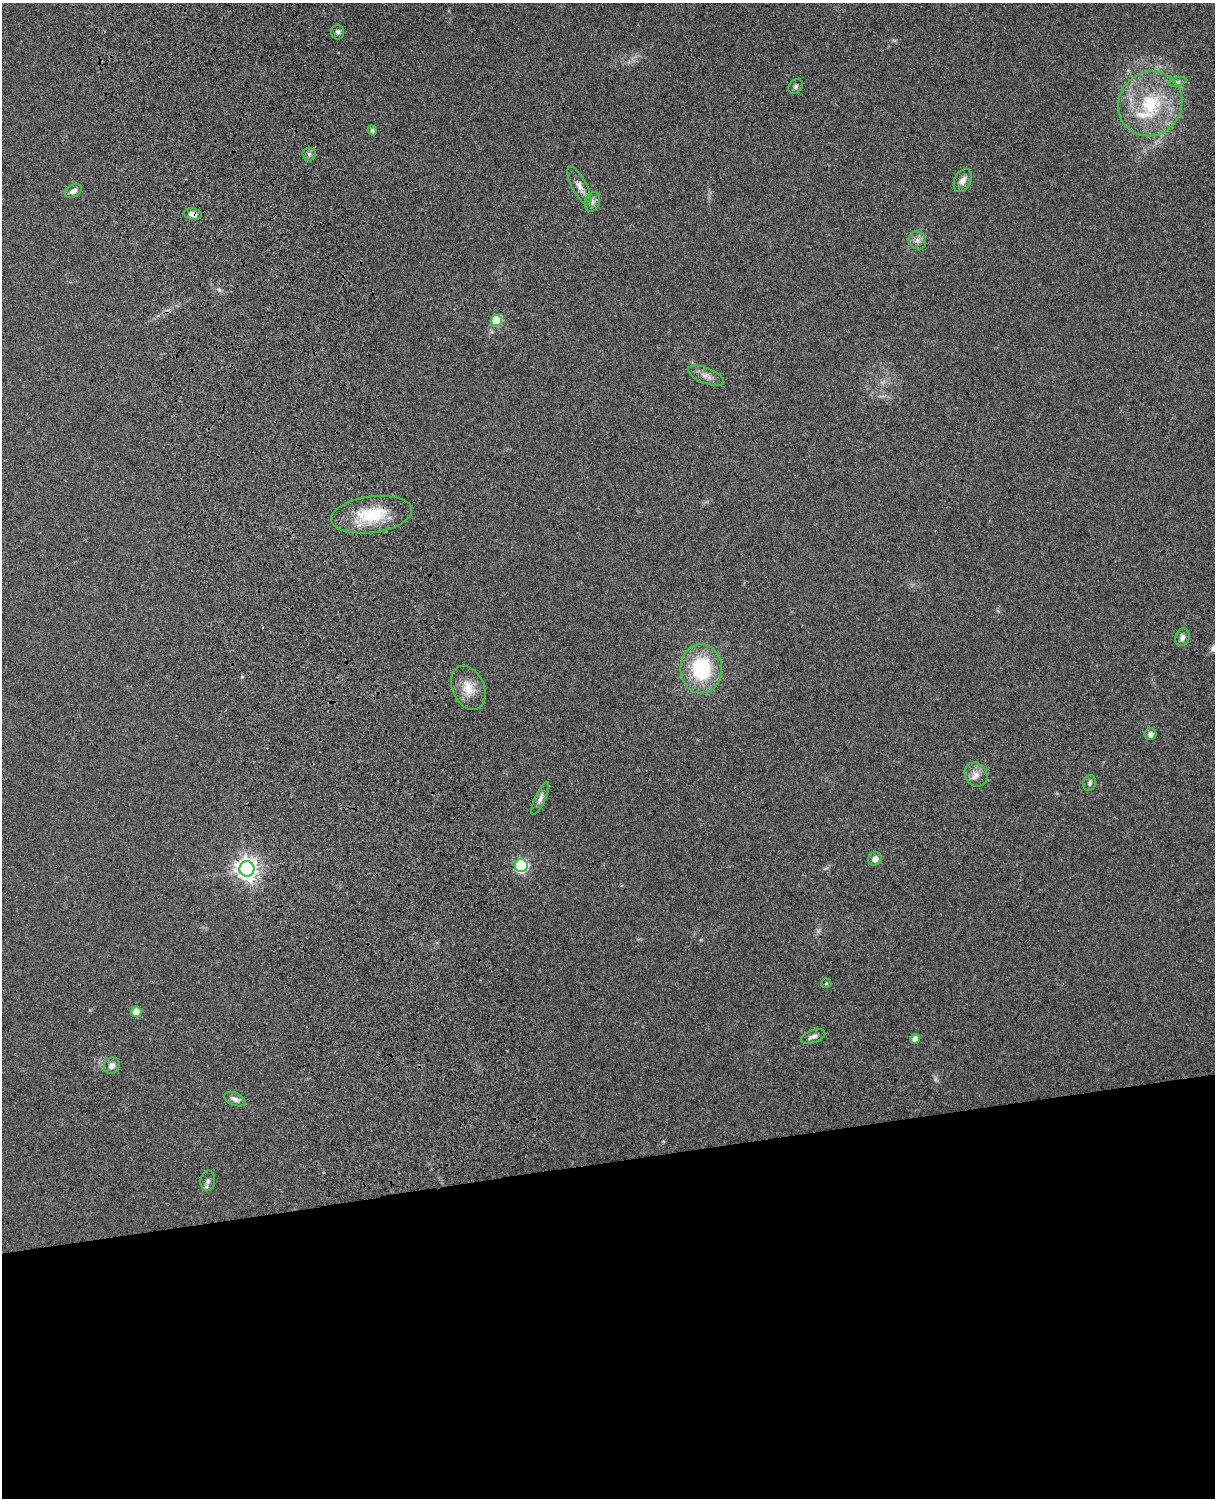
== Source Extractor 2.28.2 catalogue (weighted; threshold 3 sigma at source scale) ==
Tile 11 of 4 x 3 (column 3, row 3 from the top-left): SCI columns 2543-3755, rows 164-1659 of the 5088 x 4927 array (HDU 1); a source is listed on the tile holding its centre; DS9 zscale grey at full resolution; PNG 1217 x 1500 px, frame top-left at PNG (2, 3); each listed source drawn as its Kron ellipse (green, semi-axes under 4 px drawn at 4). Shown black and unused: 23% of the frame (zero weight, under 3 of 4 exposures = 6% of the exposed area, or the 3 px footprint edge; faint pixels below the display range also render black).
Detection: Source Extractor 2.28.2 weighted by HDU 2 'WHT'; one run over the whole footprint, this tile lists its part. Background 0.265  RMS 0.0089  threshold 0.0403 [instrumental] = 3 sigma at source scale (4.5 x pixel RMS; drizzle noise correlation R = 1.50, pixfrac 1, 0.05/0.05 arcsec/px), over >= 5 px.
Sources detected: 33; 1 inside a brighter listed object's ellipse — not listed separately; the other 32 listed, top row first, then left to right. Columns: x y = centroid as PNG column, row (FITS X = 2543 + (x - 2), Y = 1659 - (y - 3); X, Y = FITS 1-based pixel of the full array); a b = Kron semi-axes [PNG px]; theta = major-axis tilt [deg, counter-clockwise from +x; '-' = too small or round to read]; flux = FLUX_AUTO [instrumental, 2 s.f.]
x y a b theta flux
338 32 7 6 - 2.2
1178 82 9 4 13 1.9
796 86 8 6 49 2.2
1150 104 33 31 48 63
372 130 5 4 - 1.6
309 154 6 6 - 2.4
963 181 12 8 63 5.4
579 186 21 7 -62 7
73 191 9 6 29 4.2
592 202 10 7 67 3.4
193 214 8 6 -11 5.6
917 240 9 8 - 4.5
496 320 5 5 - 39
706 376 19 7 -22 6.3
371 515 41 18 7 42
1183 637 9 7 68 3.6
701 669 24 20 -89 65
468 688 23 16 -66 15
1150 734 6 6 - 3.8
976 774 12 10 -53 7
1090 783 8 6 78 2.4
540 798 18 5 65 4.2
875 859 7 6 - 4.9
521 866 6 6 - 120
247 869 8 7 - 620
826 983 5 5 - 1.1
136 1012 5 5 - 18
813 1036 13 6 19 4.2
915 1039 5 4 - 8
112 1066 8 7 - 4.2
235 1099 11 6 -24 4.1
208 1181 10 7 80 3.2
Overlapping masked pixels (flux is a lower limit): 1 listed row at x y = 193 214